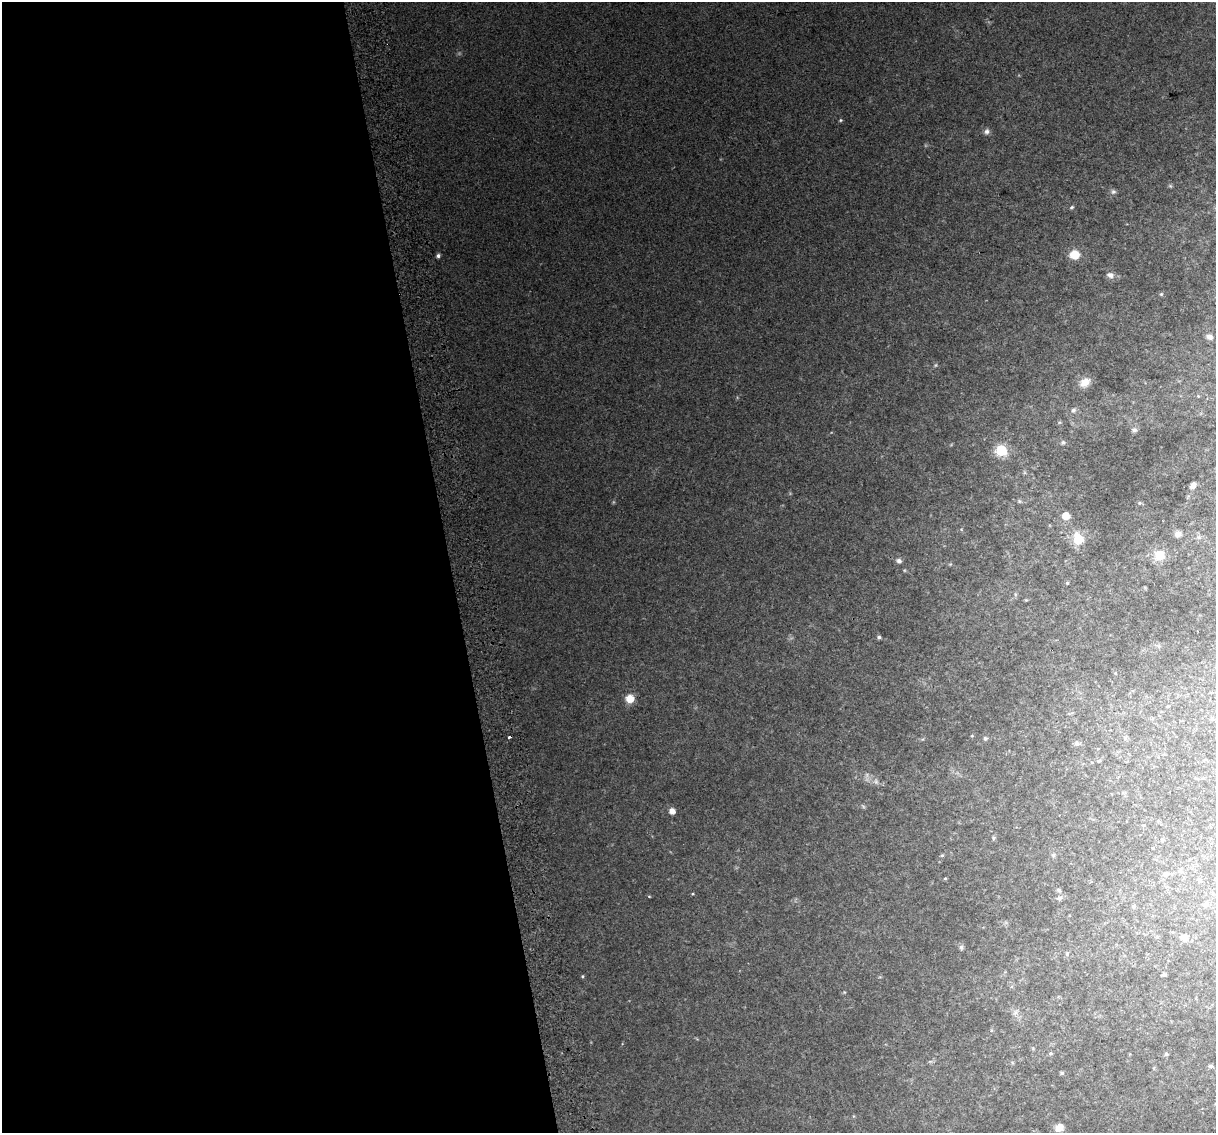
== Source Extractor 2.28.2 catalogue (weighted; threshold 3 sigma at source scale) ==
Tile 9 of 4 x 4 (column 1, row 3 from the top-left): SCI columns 42-1255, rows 1213-2343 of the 4939 x 4638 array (HDU 1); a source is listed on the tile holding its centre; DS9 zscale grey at full resolution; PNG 1218 x 1135 px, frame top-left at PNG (2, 2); no overlay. Shown black and unused: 37% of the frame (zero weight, under 2 of 3 exposures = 2% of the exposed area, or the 3 px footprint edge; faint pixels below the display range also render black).
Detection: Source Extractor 2.28.2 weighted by HDU 2 'WHT'; one run over the whole footprint, this tile lists its part. Background 0.0216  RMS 0.0096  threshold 0.0433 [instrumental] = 3 sigma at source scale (4.5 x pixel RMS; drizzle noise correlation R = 1.50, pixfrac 1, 0.0396/0.0396 arcsec/px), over >= 5 px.
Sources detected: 64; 3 too faint to see at this stretch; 1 cosmic-ray / hot-pixel residue — not listed; the other 60 listed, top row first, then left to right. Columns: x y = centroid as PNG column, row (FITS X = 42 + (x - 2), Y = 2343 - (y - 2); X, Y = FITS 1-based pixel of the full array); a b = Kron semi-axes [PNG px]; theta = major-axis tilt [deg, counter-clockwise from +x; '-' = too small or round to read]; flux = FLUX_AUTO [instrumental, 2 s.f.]
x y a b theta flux
840 120 5 4 - 1.2
987 131 8 8 - 3.4
1170 186 6 5 - 1.2
1113 192 7 7 - 2.5
1072 207 6 4 18 1.4
1074 255 9 8 - 20
438 256 5 4 - 2.8
1110 275 11 8 -12 4.9
1161 294 5 4 - 1.2
1209 337 7 5 -22 4.9
1085 382 14 10 36 10
1073 410 8 6 37 3.1
1134 430 6 6 - 3.6
1063 442 7 6 - 2
1001 450 6 6 - 110
1193 485 8 5 55 4.7
1019 501 7 5 20 1.8
1139 503 6 5 - 1.3
1066 516 6 5 - 17
1178 534 8 7 - 4.9
1078 539 15 12 -70 22
1159 555 14 13 - 15
899 561 7 6 - 3
1067 583 4 4 - 1.5
1015 594 6 4 -72 1.3
1026 600 4 4 - 0.87
879 637 5 4 - 2
1115 673 5 4 - 1.1
630 698 9 9 - 12
972 736 4 4 - 0.87
985 738 6 5 - 1.9
1125 738 6 6 - 2
923 739 5 3 - 0.99
1077 744 7 6 - 3.2
1099 761 6 4 50 1.4
876 781 9 8 - 4.2
672 811 5 5 - 8
993 838 7 4 82 1.4
1162 840 6 4 89 1.1
942 855 5 4 - 1.3
1053 855 6 5 - 1.7
1165 874 8 7 - 3.4
945 878 5 3 - 0.95
1199 880 7 5 -45 2.2
1058 890 6 5 - 1.8
649 896 5 3 - 0.85
1059 898 7 6 - 2.5
1205 904 7 7 - 5
1184 938 10 10 - 7.3
961 947 8 5 -76 2.1
1067 953 7 4 -81 1.6
1164 974 6 4 -3 1.5
583 976 4 4 - 1.1
844 992 5 4 - 0.94
1015 1012 10 6 53 3.3
1050 1053 6 5 - 1.8
1166 1054 5 5 - 1.7
1210 1066 6 4 0 1.9
1062 1073 6 5 - 1.7
1059 1127 10 9 - 8.7
Unlisted compact peaks at least as high as the median listed source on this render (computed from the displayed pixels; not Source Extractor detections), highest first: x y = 693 894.